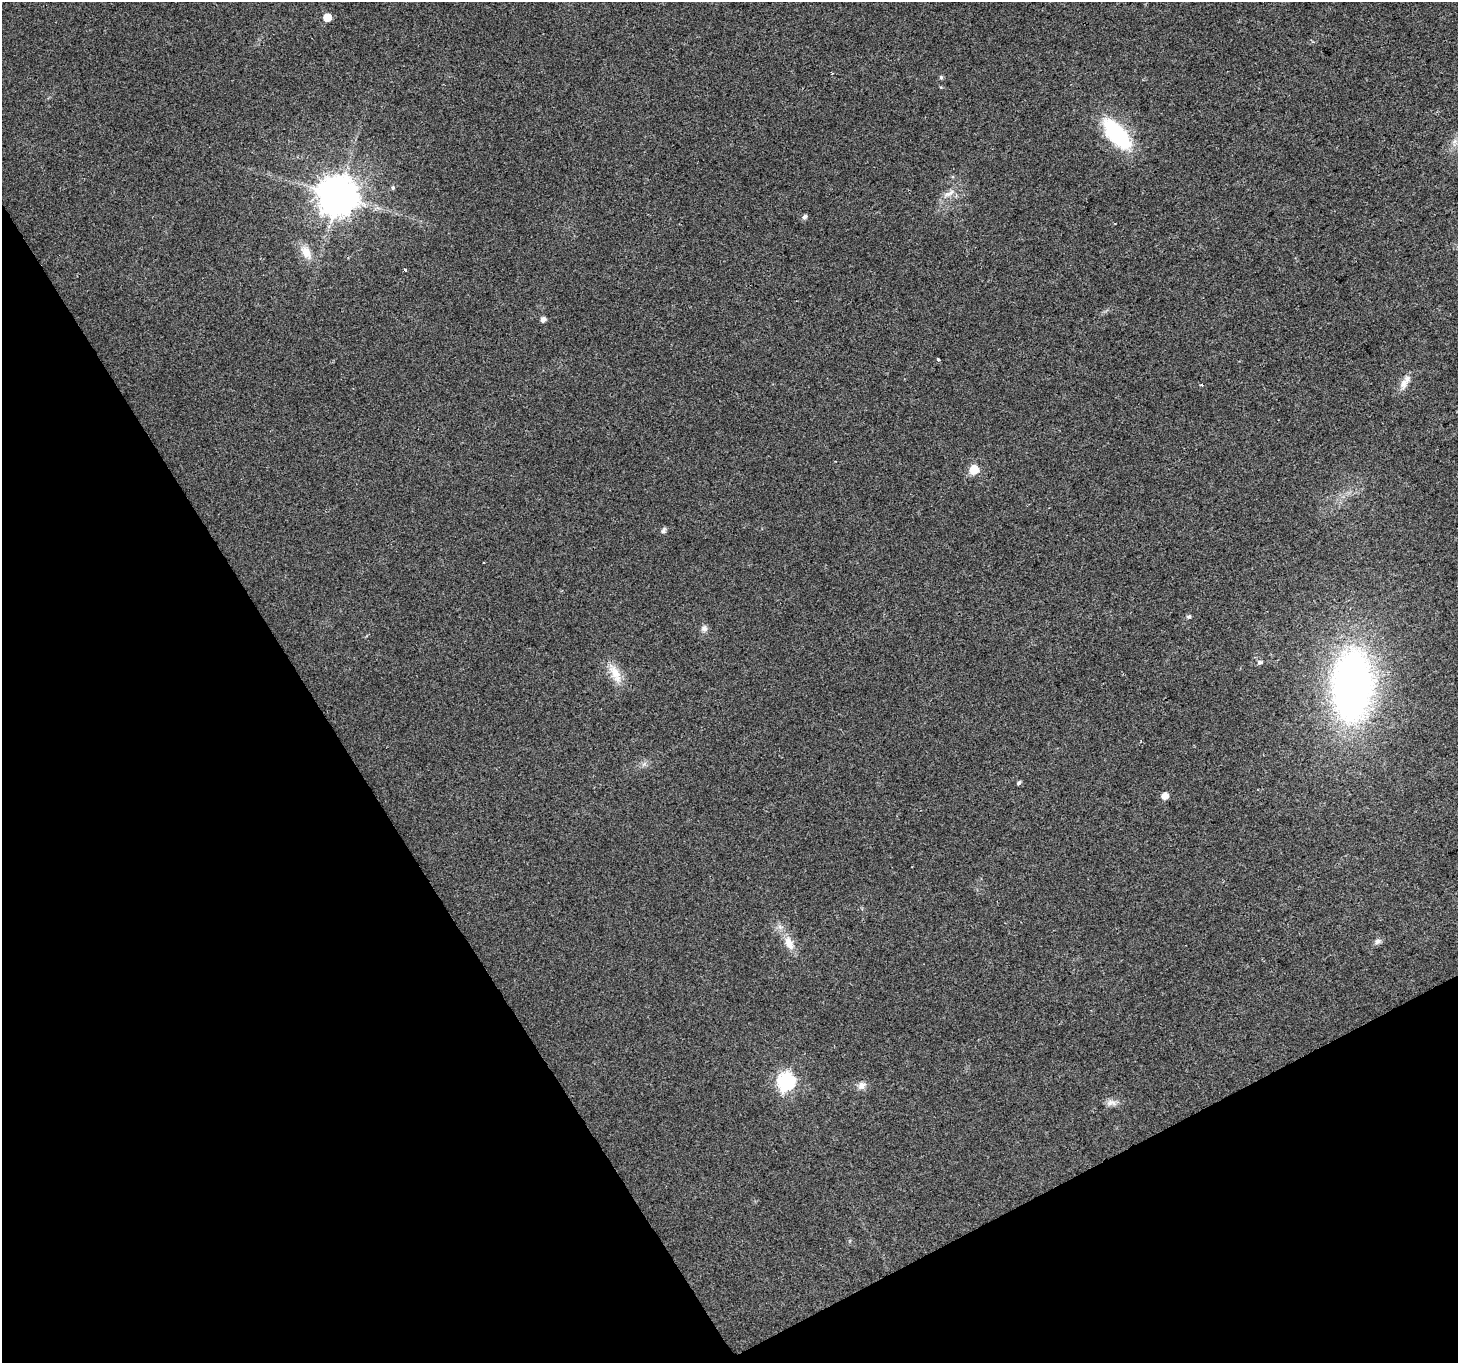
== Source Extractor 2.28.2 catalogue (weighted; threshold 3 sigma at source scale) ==
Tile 14 of 4 x 4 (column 2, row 4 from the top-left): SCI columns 1460-2915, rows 169-1529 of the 5826 x 5719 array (HDU 1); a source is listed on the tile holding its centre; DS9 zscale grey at full resolution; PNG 1460 x 1365 px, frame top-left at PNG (2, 2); no overlay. Shown black and unused: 29% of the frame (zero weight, under 2 of 3 exposures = <1% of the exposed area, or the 3 px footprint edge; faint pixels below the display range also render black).
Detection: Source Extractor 2.28.2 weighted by HDU 2 'WHT'; one run over the whole footprint, this tile lists its part. Background 0.0247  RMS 0.0056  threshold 0.025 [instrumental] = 3 sigma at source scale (4.5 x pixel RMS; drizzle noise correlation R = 1.50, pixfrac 1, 0.0396/0.0396 arcsec/px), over >= 5 px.
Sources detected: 28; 1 inside a brighter object's white glare — not listed; the other 27 listed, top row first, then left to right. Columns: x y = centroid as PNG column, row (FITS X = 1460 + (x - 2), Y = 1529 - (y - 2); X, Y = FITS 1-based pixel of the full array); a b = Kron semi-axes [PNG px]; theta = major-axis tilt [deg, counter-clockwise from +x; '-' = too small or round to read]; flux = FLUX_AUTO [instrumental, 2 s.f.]
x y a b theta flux
327 17 5 5 - 13
941 77 5 4 - 0.96
1117 134 33 14 -49 57
1454 141 8 5 45 1.8
393 188 5 5 - 0.97
951 192 14 5 39 3.2
338 196 11 9 48 1500
804 217 6 5 - 1.8
306 252 19 11 -58 7.8
405 270 3 3 - 1
543 319 5 5 - 2.6
938 360 3 3 - 1.9
1404 383 16 10 72 4.7
974 469 6 5 - 26
663 530 9 5 59 1.2
1189 617 5 4 - 1
704 628 8 8 - 2.1
1259 662 6 5 - 1.5
615 674 30 12 -64 9.1
1352 685 55 30 87 320
1019 783 5 4 - 1.2
1165 796 6 5 - 5.2
1377 941 9 7 37 1.9
789 943 20 10 -68 7.5
786 1081 8 7 - 150
861 1085 11 10 - 3.4
1110 1103 11 8 46 2.9